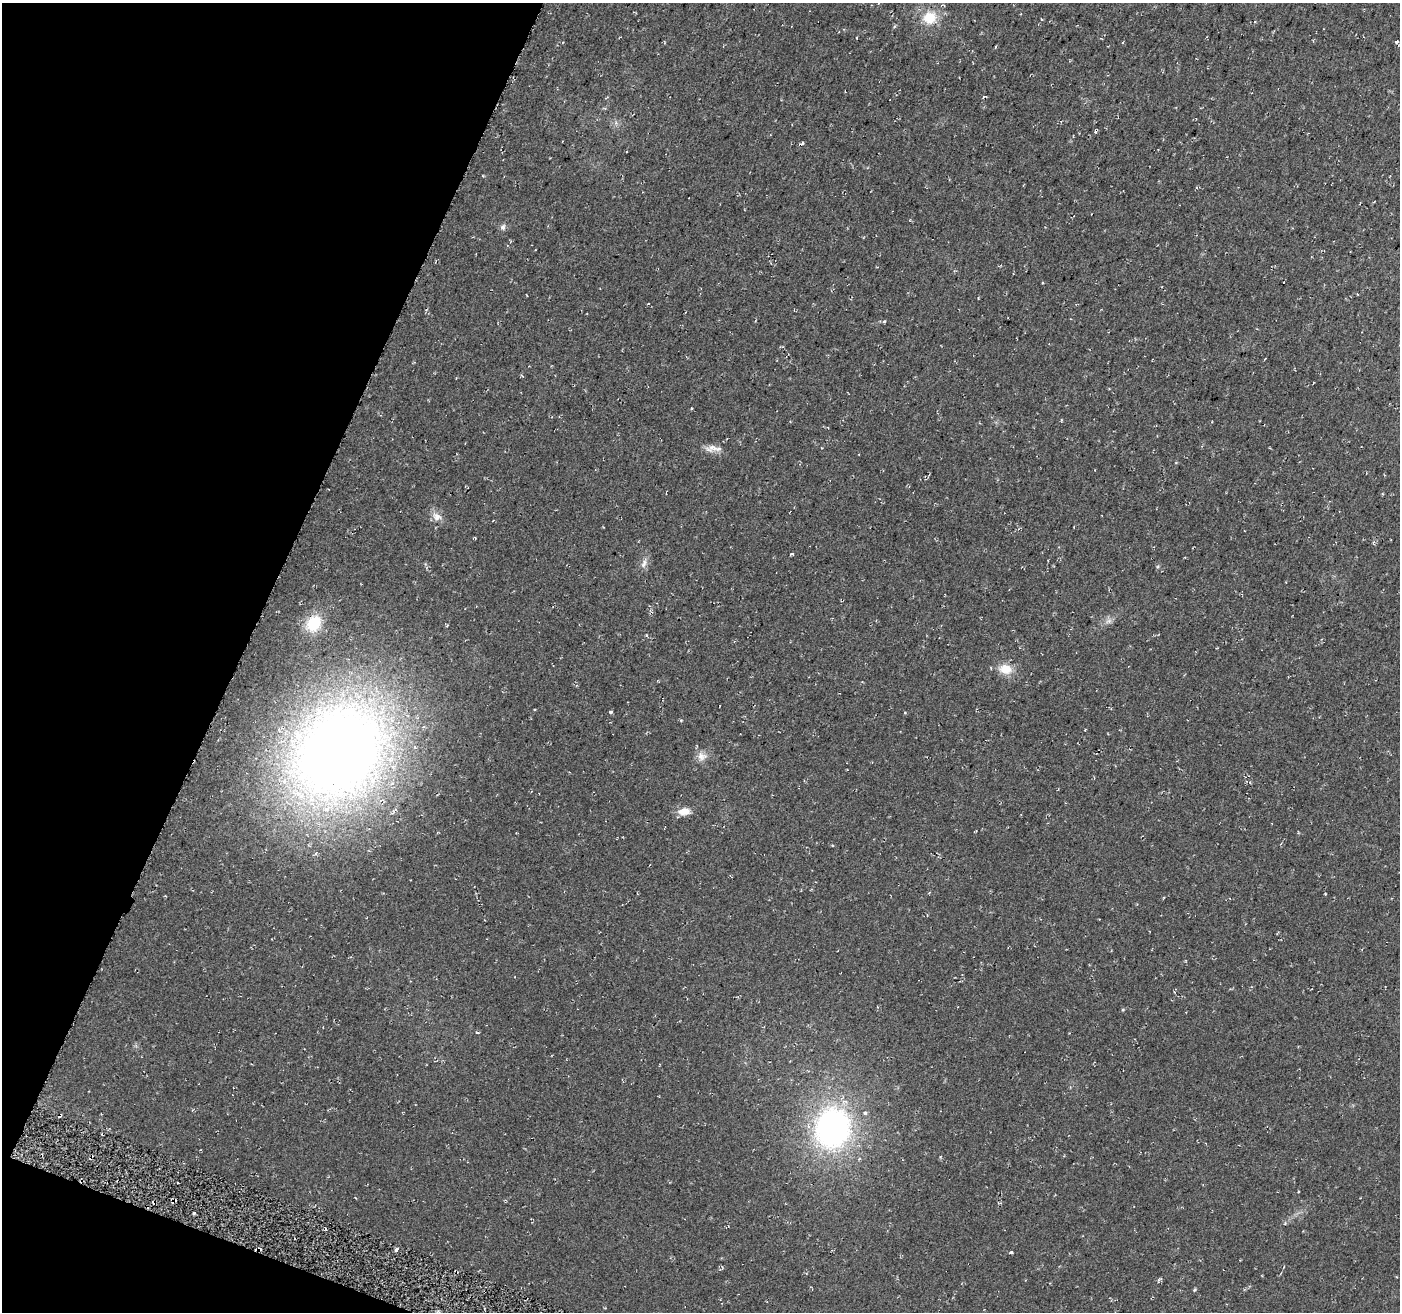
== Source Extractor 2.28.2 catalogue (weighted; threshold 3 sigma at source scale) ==
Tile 9 of 4 x 4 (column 1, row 3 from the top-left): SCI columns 18-1415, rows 1593-2902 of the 5635 x 5788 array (HDU 1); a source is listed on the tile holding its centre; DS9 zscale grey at full resolution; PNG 1402 x 1314 px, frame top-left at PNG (2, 3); no overlay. Shown black and unused: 19% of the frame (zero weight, under 2 of 3 exposures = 3% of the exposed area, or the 3 px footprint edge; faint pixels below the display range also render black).
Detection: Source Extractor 2.28.2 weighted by HDU 2 'WHT'; one run over the whole footprint, this tile lists its part. Background 0.0483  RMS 0.0062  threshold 0.0278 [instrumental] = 3 sigma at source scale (4.5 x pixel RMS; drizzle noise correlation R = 1.50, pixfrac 1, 0.0396/0.0396 arcsec/px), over >= 5 px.
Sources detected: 27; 1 cosmic-ray / hot-pixel residue — not listed; the other 26 listed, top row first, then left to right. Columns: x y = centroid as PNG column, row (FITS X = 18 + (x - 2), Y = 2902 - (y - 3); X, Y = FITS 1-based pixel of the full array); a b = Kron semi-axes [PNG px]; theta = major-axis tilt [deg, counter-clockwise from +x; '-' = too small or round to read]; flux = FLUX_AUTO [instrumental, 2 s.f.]
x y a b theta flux
930 18 18 17 - 14
1123 42 3 2 - 0.53
1396 42 4 3 - 0.87
995 47 4 3 - 0.51
503 227 8 7 - 1.9
978 298 3 3 - 0.44
884 321 6 4 2 0.81
1061 420 4 3 - 0.58
712 448 21 9 9 5.3
436 516 11 11 - 4.7
792 554 6 3 13 0.72
644 564 13 6 63 2.9
1109 621 10 6 21 2.4
314 623 18 14 55 23
1005 669 17 13 -9 9.6
611 712 3 3 - 4
905 713 3 3 - 0.57
339 752 76 58 50 910
702 756 14 11 10 4.8
684 811 16 9 6 6.1
477 1032 5 2 - 0.73
865 1113 4 4 - 2
833 1128 36 31 77 170
193 1213 4 2 - 0.83
396 1250 5 4 - 1.4
1195 1289 5 4 - 0.68
Unlisted compact peaks at least as high as the median listed source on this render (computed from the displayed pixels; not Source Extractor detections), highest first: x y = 1011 1252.